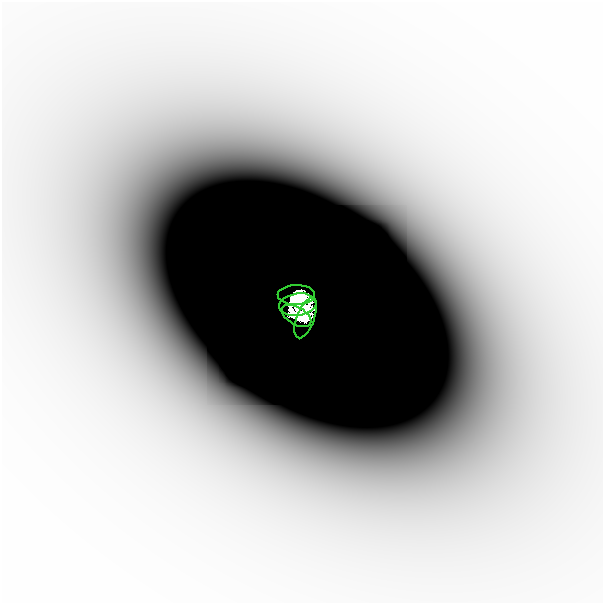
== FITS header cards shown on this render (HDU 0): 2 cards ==
NAXIS1  =                  601
NAXIS2  =                  601

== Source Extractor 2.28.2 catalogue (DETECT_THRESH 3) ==
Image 601 x 601 px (HDU 0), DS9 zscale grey, 1 PNG px = 1 image px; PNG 605 x 605 px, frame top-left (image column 1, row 601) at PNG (2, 2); each listed source drawn as its Kron ellipse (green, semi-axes under 4 px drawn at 4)
Background -1.29e-07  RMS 4.5e-08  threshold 1.34e-07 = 3 sigma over >= 5 px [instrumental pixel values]
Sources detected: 6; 2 with non-positive FLUX_AUTO (blend fragments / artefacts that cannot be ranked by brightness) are neither listed nor drawn; the other 4 listed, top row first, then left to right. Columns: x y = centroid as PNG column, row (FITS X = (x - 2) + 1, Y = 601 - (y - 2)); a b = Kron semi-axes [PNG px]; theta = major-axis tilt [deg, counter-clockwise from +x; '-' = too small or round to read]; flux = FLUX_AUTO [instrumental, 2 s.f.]
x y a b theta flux
296 295 18 10 1 3.3
298 304 19 11 7 6
297 316 16 9 -30 3.1
305 318 21 9 70 1.5
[2 non-positive-flux detections neither listed nor drawn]